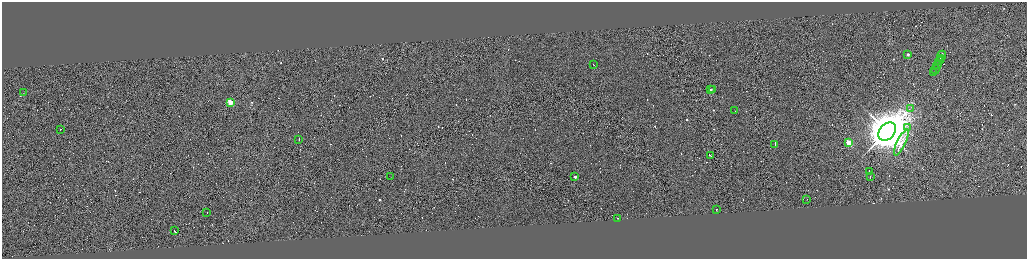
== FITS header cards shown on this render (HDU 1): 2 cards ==
NAXIS1  =                 4098
NAXIS2  =                 1025

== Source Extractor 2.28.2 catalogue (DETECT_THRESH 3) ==
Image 4098 x 1025 px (HDU 1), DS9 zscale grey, zoomed out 1/4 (1 PNG px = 4 x 4 image px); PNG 1029 x 261 px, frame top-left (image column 1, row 1025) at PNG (2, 2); each listed source drawn as its Kron ellipse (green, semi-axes under 4 px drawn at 4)
Background 0.727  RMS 4.1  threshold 12.4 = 3 sigma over >= 5 px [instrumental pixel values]
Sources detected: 433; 402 cannot appear on this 1/4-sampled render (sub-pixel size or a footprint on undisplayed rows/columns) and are neither listed nor drawn; the other 31 listed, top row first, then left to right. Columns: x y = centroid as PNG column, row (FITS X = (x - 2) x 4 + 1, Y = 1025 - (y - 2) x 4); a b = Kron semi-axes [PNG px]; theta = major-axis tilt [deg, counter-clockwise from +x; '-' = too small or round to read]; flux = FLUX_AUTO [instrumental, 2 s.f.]
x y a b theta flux
908 54 2 1 - 2.8e+04
942 56 5 1 - 4.7e+04
940 58 2 1 - 1.9e+04
939 61 4 1 - 5.3e+04
594 65 2 1 - 2.6e+04
937 65 4 1 - 3.7e+04
935 69 5 1 - 4.6e+04
934 73 4 1 - 4.1e+04
713 89 2 2 - 1.7e+03
711 90 2 1 - 1.8e+04
24 93 2 1 - 5.9e+02
231 102 2 2 - 1.3e+05
911 108 2 1 - 6.1e+02
735 111 2 1 - 2.6e+03
908 127 3 2 - 2.3e+03
61 129 2 1 - 1.6e+04
887 131 10 7 49 1.4e+07
299 139 3 1 - 2.3e+04
849 142 2 2 - 1.5e+05
902 143 14 1 65 1.4e+05
775 144 3 1 - 7.3e+04
711 155 3 1 - 2.9e+04
869 172 2 1 - 6.1e+04
391 177 2 1 - 2.7e+02
575 177 2 1 - 2.4e+04
870 177 2 1 - 2.9e+04
807 200 3 1 - 2.5e+04
717 209 2 1 - 2.5e+04
207 212 2 1 - 1.8e+04
618 218 2 1 - 8.8e+03
175 231 2 1 - 2.2e+04
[402 sub-pixel or undisplayed-footprint detections neither listed nor drawn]